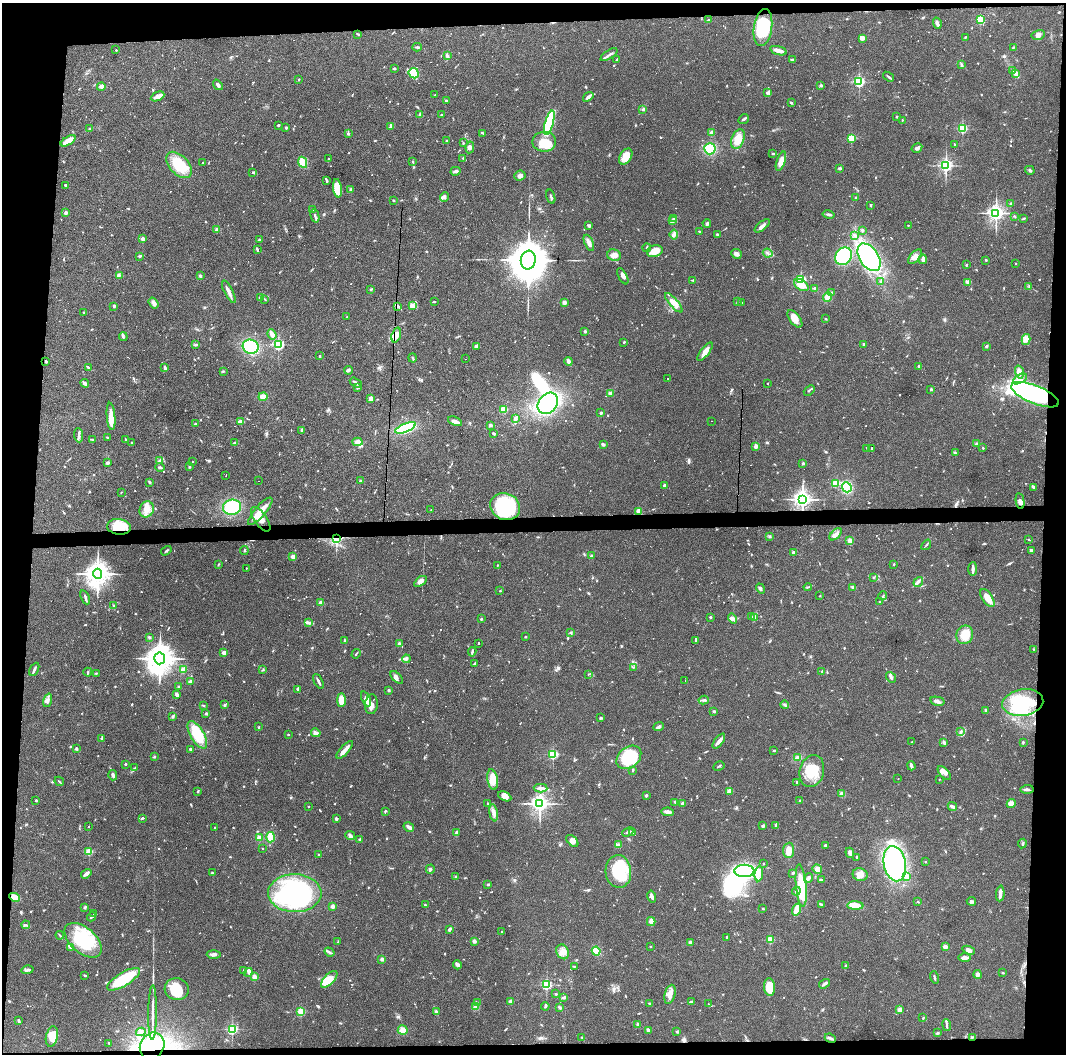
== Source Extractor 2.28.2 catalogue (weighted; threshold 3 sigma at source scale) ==
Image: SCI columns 1-4254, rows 37-4241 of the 4254 x 4279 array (HDU 1 of 3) = the unmasked area's bounding box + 8 px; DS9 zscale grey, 4 x 4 block average (1 PNG px = mean of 4 x 4 image px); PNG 1068 x 1056 px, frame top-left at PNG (2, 3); each listed source drawn as its Kron ellipse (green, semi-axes under 4 px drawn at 4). Shown black and unused: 9% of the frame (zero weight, under 3 of 6 exposures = <1% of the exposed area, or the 3 px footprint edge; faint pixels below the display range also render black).
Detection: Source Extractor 2.28.2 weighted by HDU 2 'WHT'. Background 0.0399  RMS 0.004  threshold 0.0164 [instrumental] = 3 sigma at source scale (4.09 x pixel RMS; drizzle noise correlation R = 1.36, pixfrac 0.8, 0.05/0.05 arcsec/px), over >= 5 px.
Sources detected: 1258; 5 too faint to see at this stretch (4 x 4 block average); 9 inside a brighter object's white glare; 151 cosmic-ray / hot-pixel residue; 1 long thin detection or spike segment (spike, bleed or trail) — neither listed nor drawn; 17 coinciding with a brighter row at this scale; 70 inside a brighter listed object's ellipse — not listed separately; of the other 1005, all 500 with FLUX_AUTO >= 1.65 (the completeness limit of this list) listed and drawn (505 fainter detections not listed), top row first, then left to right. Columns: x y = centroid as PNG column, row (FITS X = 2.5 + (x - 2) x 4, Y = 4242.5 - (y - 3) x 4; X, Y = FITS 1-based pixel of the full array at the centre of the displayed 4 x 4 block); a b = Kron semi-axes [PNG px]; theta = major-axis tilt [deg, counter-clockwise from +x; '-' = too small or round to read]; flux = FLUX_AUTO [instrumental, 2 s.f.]
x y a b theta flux
708 20 2 2 - 1.7
980 20 2 2 - 160
937 23 6 3 -72 6.9
763 28 18 9 81 95
358 34 4 2 - 2.5
1038 35 6 4 14 9.5
965 37 2 2 - 2
862 38 4 3 - 11
417 47 4 2 - 3.9
1013 47 3 2 - 2
116 50 2 2 - 3.7
778 51 9 2 -16 19
447 55 4 3 - 3.6
609 55 9 2 33 5.8
617 59 3 2 - 1.8
793 59 4 2 - 3.5
962 65 3 2 - 2.5
394 69 2 2 - 5.3
1013 70 3 2 - 2.7
414 73 5 5 - 61
1016 74 4 3 - 12
889 77 6 2 -35 3.5
299 79 2 2 - 2
859 82 2 2 - 380
218 85 6 3 -51 6.1
821 85 2 2 - 5.1
101 87 4 3 - 6.5
767 93 4 3 - 4.8
435 95 2 2 - 1.7
158 96 7 3 25 14
588 97 6 2 37 10
446 100 2 2 - 7.8
791 102 3 2 - 2.8
643 109 3 2 - 2.6
420 115 3 2 - 5.9
442 115 2 2 - 4.2
897 117 2 2 - 7.3
744 119 5 2 - 3.7
902 120 2 2 - 2
549 123 12 3 74 200
278 125 2 2 - 2.6
286 127 2 2 - 13
390 127 4 2 - 4.7
89 129 2 2 - 7.5
962 129 2 2 - 220
348 133 3 2 - 3.5
483 133 3 2 - 1.8
712 133 2 2 - 50
851 138 2 2 - 150
738 139 10 6 69 32
68 141 8 3 30 35
446 141 3 2 - 2.3
544 142 12 10 1 51
463 143 2 2 - 1.7
954 144 2 2 - 5.1
470 147 6 3 79 8.1
917 148 5 2 - 8
710 149 6 5 - 56
773 153 3 2 - 1.8
626 157 9 5 58 28
463 158 3 2 - 2.1
329 159 2 2 - 3.2
781 161 10 4 71 22
303 162 6 3 -63 34
413 162 4 2 - 2.7
203 163 2 2 - 1.9
179 165 16 9 -46 68
946 165 2 2 - 620
840 168 4 2 - 3.9
1030 170 5 2 - 3.7
455 171 5 2 - 6.3
253 172 4 2 - 4.2
520 176 6 4 23 7.1
327 181 3 2 - 2.7
65 185 2 2 - 3.1
337 188 9 4 -83 49
350 189 3 3 - 2.9
444 197 5 3 - 4.9
551 197 7 2 -74 3.5
856 198 2 2 - 11
393 200 3 2 - 2
1010 203 3 2 - 3
870 205 3 2 - 3.1
313 209 2 2 - 2.8
66 213 2 2 - 18
996 213 3 3 - 840
829 215 6 2 -12 5.3
315 216 7 2 -75 5.5
1015 217 3 2 - 1.8
674 218 4 2 - 2.6
1023 219 3 2 - 2.2
672 221 2 2 - 2.3
707 223 4 3 - 4.7
908 225 2 2 - 2.1
589 226 2 2 - 9.9
762 226 9 3 39 7.1
217 230 2 2 - 38
862 230 3 3 - 2.8
699 232 2 2 - 1.8
674 234 5 3 - 5.2
717 234 2 2 - 6.1
854 235 3 3 - 3.5
143 239 2 2 - 31
259 240 3 2 - 2.2
589 243 8 4 -66 9.7
647 248 4 3 - 3
257 249 4 2 - 3.1
655 251 8 6 17 29
768 253 5 2 - 3.6
736 254 5 4 - 6.6
614 255 7 6 - 15
140 256 2 2 - 3.6
843 256 9 7 51 140
869 257 15 9 -57 250
915 257 9 4 47 15
923 259 5 3 - 8.7
528 260 9 7 81 8700
986 260 2 2 - 2.5
1015 264 2 2 - 2.3
966 265 2 2 - 7.2
119 275 4 2 - 2.6
200 276 3 2 - 4.9
623 276 9 3 -63 8.9
693 280 4 2 - 2.9
801 280 2 2 - 270
881 281 2 2 - 2.4
968 282 3 2 - 2.4
801 285 8 5 -34 26
1029 286 3 2 - 2.4
814 288 3 2 - 2.2
371 289 3 2 - 3
229 292 12 2 -63 12
832 292 2 2 - 2.4
261 297 3 2 - 2.6
827 297 5 4 - 16
265 299 3 2 - 1.8
737 301 4 2 - 1.8
434 302 2 2 - 1.9
564 302 2 2 - 10
741 302 2 2 - 2.1
154 303 6 3 -54 7.2
674 303 12 4 -49 22
413 305 3 2 - 1.8
114 306 3 2 - 4.2
397 306 3 3 - 4.1
84 313 4 2 - 1.8
347 317 2 2 - 2.7
795 319 10 5 -53 19
826 319 2 2 - 1.8
585 331 3 2 - 3.6
272 335 5 3 - 13
396 335 7 4 73 20
123 337 4 2 - 3
1026 339 5 4 - 8
624 342 2 2 - 2.7
863 344 3 2 - 2.3
195 345 4 2 - 2.1
278 345 2 2 - 400
476 346 3 2 - 9.5
986 346 3 2 - 3.2
251 347 8 7 - 110
705 352 11 4 52 17
319 356 2 2 - 7.6
412 358 4 2 - 2.3
466 359 2 2 - 8.8
46 361 2 2 - 3.5
569 361 4 2 - 11
919 366 3 2 - 1.8
88 367 4 2 - 4
165 368 3 2 - 6
348 370 4 3 - 3.9
223 371 3 2 - 2.1
1019 372 6 3 -74 11
667 378 2 2 - 55
1020 379 8 3 30 11
356 382 6 2 -32 8.5
85 383 4 2 - 8.6
767 383 2 2 - 2.8
358 387 2 2 - 17
931 389 2 2 - 9.6
809 390 6 2 43 2.4
610 393 3 3 - 5.5
1035 395 25 9 -22 390
263 397 4 3 - 15
370 398 4 3 - 11
548 403 12 9 50 280
503 410 3 2 - 41
601 413 3 2 - 2.6
111 416 14 4 -85 27
515 418 3 2 - 8.4
455 421 7 3 -23 8.3
711 421 2 2 - 9.9
240 422 4 3 - 15
195 424 2 2 - 13
490 425 2 2 - 19
405 428 11 4 22 220
302 430 4 2 - 3.4
494 433 3 2 - 3.2
78 435 7 2 -85 5.3
107 438 2 2 - 2.9
92 439 3 2 - 2.3
125 439 3 2 - 1.8
131 442 2 2 - 3.5
357 442 5 3 - 15
235 443 3 2 - 7
603 444 3 2 - 6.2
977 444 4 2 - 3.7
756 446 2 2 - 48
866 448 2 2 - 1.9
872 448 3 2 - 78
983 448 2 2 - 4.3
955 453 4 2 - 2.7
160 460 3 2 - 3
193 462 2 2 - 1.7
108 463 4 3 - 3.9
803 463 2 2 - 11
160 467 5 2 - 3.6
189 467 3 2 - 2
226 475 2 2 - 85
259 481 2 2 - 15
360 481 2 2 - 2.1
150 482 2 2 - 6.7
835 483 2 2 - 130
665 486 2 2 - 23
847 487 5 4 - 89
1034 487 4 2 - 4.7
121 492 2 2 - 1.9
802 499 3 3 - 1000
1020 501 8 4 -80 10
232 507 9 7 7 89
505 507 15 13 -27 170
147 509 8 7 - 20
431 510 2 2 - 1.9
260 511 17 5 49 28
638 511 2 2 - 47
261 519 14 6 -55 26
119 527 12 8 -7 56
836 534 7 3 42 9.3
769 536 2 2 - 2
336 538 3 2 - 170
850 540 2 2 - 60
1029 540 3 2 - 1.7
926 545 6 2 50 2.5
244 550 4 2 - 1.9
1031 550 3 2 - 3.5
166 551 6 2 33 2.7
793 552 2 2 - 22
293 556 2 2 - 56
591 556 3 2 - 2.7
219 564 3 2 - 1.7
894 564 3 2 - 1.9
497 565 2 2 - 3.4
246 568 2 2 - 2.2
973 569 7 2 89 13
97 574 5 4 - 2400
873 577 3 2 - 1.8
420 581 7 3 35 13
918 582 5 3 - 5.7
808 587 4 2 - 1.9
853 587 3 2 - 2.4
760 588 5 3 - 4.7
500 591 2 2 - 1.7
820 596 2 2 - 2
883 596 4 2 - 2.5
85 597 7 2 -67 4.5
987 598 10 5 -56 27
879 602 2 2 - 5.2
321 603 2 2 - 48
114 606 4 2 - 2.3
710 617 2 2 - 6.8
752 617 2 2 - 37
755 617 4 3 - 3.6
481 619 2 2 - 9.5
732 619 5 3 - 5.9
309 623 3 2 - 2.2
571 633 2 2 - 2.6
965 635 9 8 - 37
149 637 3 2 - 2.7
526 637 3 2 - 2.2
696 640 4 2 - 140
345 641 3 2 - 4
399 643 3 2 - 3
479 643 2 2 - 140
1033 649 2 2 - 2
472 652 5 2 - 4.8
224 653 2 2 - 46
356 654 5 2 - 2.2
160 658 6 5 - 3200
406 659 4 3 - 5.3
475 663 4 2 - 2.2
633 667 3 2 - 2.2
34 669 7 2 63 6.4
183 669 3 3 - 11
263 670 4 2 - 2.2
822 671 2 2 - 1.9
88 672 4 2 - 2.7
96 673 2 2 - 1.8
589 674 3 2 - 1.7
397 677 8 3 -49 7.4
891 677 6 3 -51 6.2
190 681 3 3 - 4.9
318 681 8 2 -62 6.6
685 681 3 2 - 120
178 686 2 2 - 2.3
298 689 3 3 - 3.6
389 690 2 2 - 13
177 695 3 2 - 9.2
366 699 8 4 -66 19
48 700 7 3 73 6.8
341 700 7 4 90 27
704 700 5 2 - 4.6
937 701 7 3 -13 7
1023 702 20 13 9 170
371 704 10 6 83 16
203 705 3 2 - 1.9
225 705 2 2 - 2.1
785 705 4 2 - 3.7
714 711 3 2 - 3.8
986 711 2 2 - 6.5
206 713 2 2 - 3.7
173 716 4 2 - 2
601 718 3 2 - 3.7
259 727 4 2 - 1.8
659 727 5 3 - 4.1
961 731 3 2 - 4.3
316 733 5 3 - 8.1
288 734 2 2 - 2.1
197 735 15 7 -59 78
102 739 2 2 - 6.3
719 741 9 3 52 12
912 742 2 2 - 4.4
944 742 3 2 - 6.3
1023 742 3 2 - 2.4
76 749 2 2 - 16
190 749 2 2 - 19
345 750 11 3 47 18
774 750 3 2 - 2.2
553 754 2 2 - 250
154 756 3 2 - 2.9
629 757 14 10 40 130
797 758 4 3 - 12
125 764 2 2 - 9.7
719 766 6 2 30 2.7
911 766 4 2 - 8.9
135 768 3 2 - 1.8
633 770 3 2 - 1.9
812 771 16 12 74 59
944 773 8 4 -46 9.7
113 775 5 2 - 6.6
898 779 2 2 - 2.1
939 779 2 2 - 2.1
493 780 10 5 -80 31
59 781 5 2 - 1.9
797 782 2 2 - 2.2
541 788 7 3 -2 7.8
1027 789 6 3 1 4.8
198 791 3 2 - 2.8
729 791 4 3 - 11
842 794 2 2 - 64
646 795 3 2 - 4
505 796 7 4 -26 9.9
36 800 2 2 - 3.9
799 801 3 2 - 2.2
675 802 3 2 - 2.1
488 804 3 2 - 2.7
540 804 3 3 - 1100
683 804 2 2 - 14
1011 804 4 4 - 14
309 806 2 2 - 3.1
952 807 4 2 - 7.6
386 811 3 2 - 1.9
668 812 6 3 -9 12
494 813 8 3 -79 9
142 818 3 2 - 3.9
336 819 2 2 - 17
776 825 4 3 - 3.5
763 826 3 3 - 3.7
88 827 2 2 - 52
409 827 5 3 - 8.5
215 828 2 2 - 1.9
628 832 6 3 27 5.2
633 832 3 2 - 5.1
456 833 4 2 - 8.9
350 836 5 3 - 5.6
271 837 5 3 - 58
259 838 3 3 - 12
360 839 3 2 - 3.3
572 841 7 4 -46 12
1022 843 5 2 - 2.7
619 845 3 3 - 3.7
825 845 2 2 - 14
263 848 2 2 - 1.7
789 850 8 5 86 19
89 852 2 2 - 120
850 853 5 3 - 7
318 855 3 2 - 2.8
857 858 4 2 - 4.9
925 862 2 2 - 5.1
764 864 2 2 - 3.4
895 864 18 11 -79 470
430 869 4 3 - 4.2
817 869 5 4 - 20
618 871 16 13 -86 98
744 871 10 6 1 380
212 873 3 2 - 2.2
793 873 3 2 - 2.1
86 874 5 2 - 12
759 874 8 4 84 11
860 875 7 6 - 17
456 877 2 2 - 3.3
906 877 2 2 - 45
808 878 5 2 - 5.9
821 880 3 2 - 2.8
488 884 3 2 - 4.5
801 886 21 5 -85 74
796 891 4 2 - 3
295 893 26 19 -1 350
1000 893 8 2 86 12
652 896 6 2 -75 7.2
15 897 5 4 - 28
971 901 4 3 - 4.4
918 902 2 2 - 2.3
425 905 3 2 - 1.9
821 905 4 2 - 2.4
333 906 2 2 - 7
855 906 8 4 -1 41
85 907 3 3 - 2.7
763 908 3 2 - 2.2
797 910 6 3 72 49
93 913 2 2 - 140
92 917 5 2 - 3.4
651 922 4 3 - 12
26 925 4 2 - 3
449 929 4 3 - 3.8
502 931 2 2 - 1.7
60 935 4 2 - 2.7
727 937 3 2 - 3.8
83 940 22 12 -41 120
770 940 2 2 - 110
474 941 2 2 - 32
338 942 3 2 - 3.1
690 943 4 3 - 3.5
650 946 2 2 - 4
70 947 3 2 - 1.8
945 947 2 2 - 56
969 950 6 4 -23 12
596 951 4 3 - 35
329 952 5 2 - 4
563 952 7 6 - 15
214 954 7 3 -1 7.5
965 958 6 3 0 9.8
382 959 2 2 - 25
457 965 4 4 - 5
846 965 3 2 - 2
574 966 4 2 - 1.9
27 970 6 3 15 5
244 971 3 2 - 5.1
248 972 4 3 - 4.8
1002 973 3 2 - 2
85 975 3 2 - 2.5
978 975 4 3 - 8.1
254 977 2 2 - 63
934 977 6 2 -75 3.8
123 979 19 6 31 100
329 979 10 5 46 44
824 984 6 2 34 7
547 985 2 2 - 320
769 987 9 5 -84 48
177 989 12 11 - 52
556 994 3 2 - 2.6
670 994 10 5 75 18
564 997 3 2 - 2.7
511 1001 3 3 - 8.1
477 1002 3 2 - 2.3
691 1002 4 2 - 2.6
649 1003 3 2 - 2
708 1004 2 2 - 1.8
545 1006 4 2 - 2.7
475 1007 4 2 - 3.4
559 1007 3 3 - 3.5
899 1010 4 3 - 7.5
301 1012 2 2 - 150
436 1012 4 2 - 5.3
153 1013 27 2 89 25
923 1018 3 2 - 2.1
19 1020 4 2 - 2.1
638 1024 4 3 - 3.8
947 1025 6 2 -81 4.2
232 1029 2 2 - 370
403 1030 5 4 - 14
648 1030 4 2 - 3.9
141 1032 5 3 - 4.6
677 1032 3 2 - 2.8
938 1033 3 2 - 2.5
52 1036 10 6 77 33
581 1037 2 2 - 1.7
972 1037 2 2 - 1.8
830 1038 5 3 - 4.9
109 1043 2 2 - 5.6
152 1046 14 12 59 360
Overlapping masked pixels (flux is a lower limit): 8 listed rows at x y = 397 306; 396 335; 1035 395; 802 499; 119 527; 336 538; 15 897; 152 1046
Diffuse or blended objects may show on this block-average render without a row.